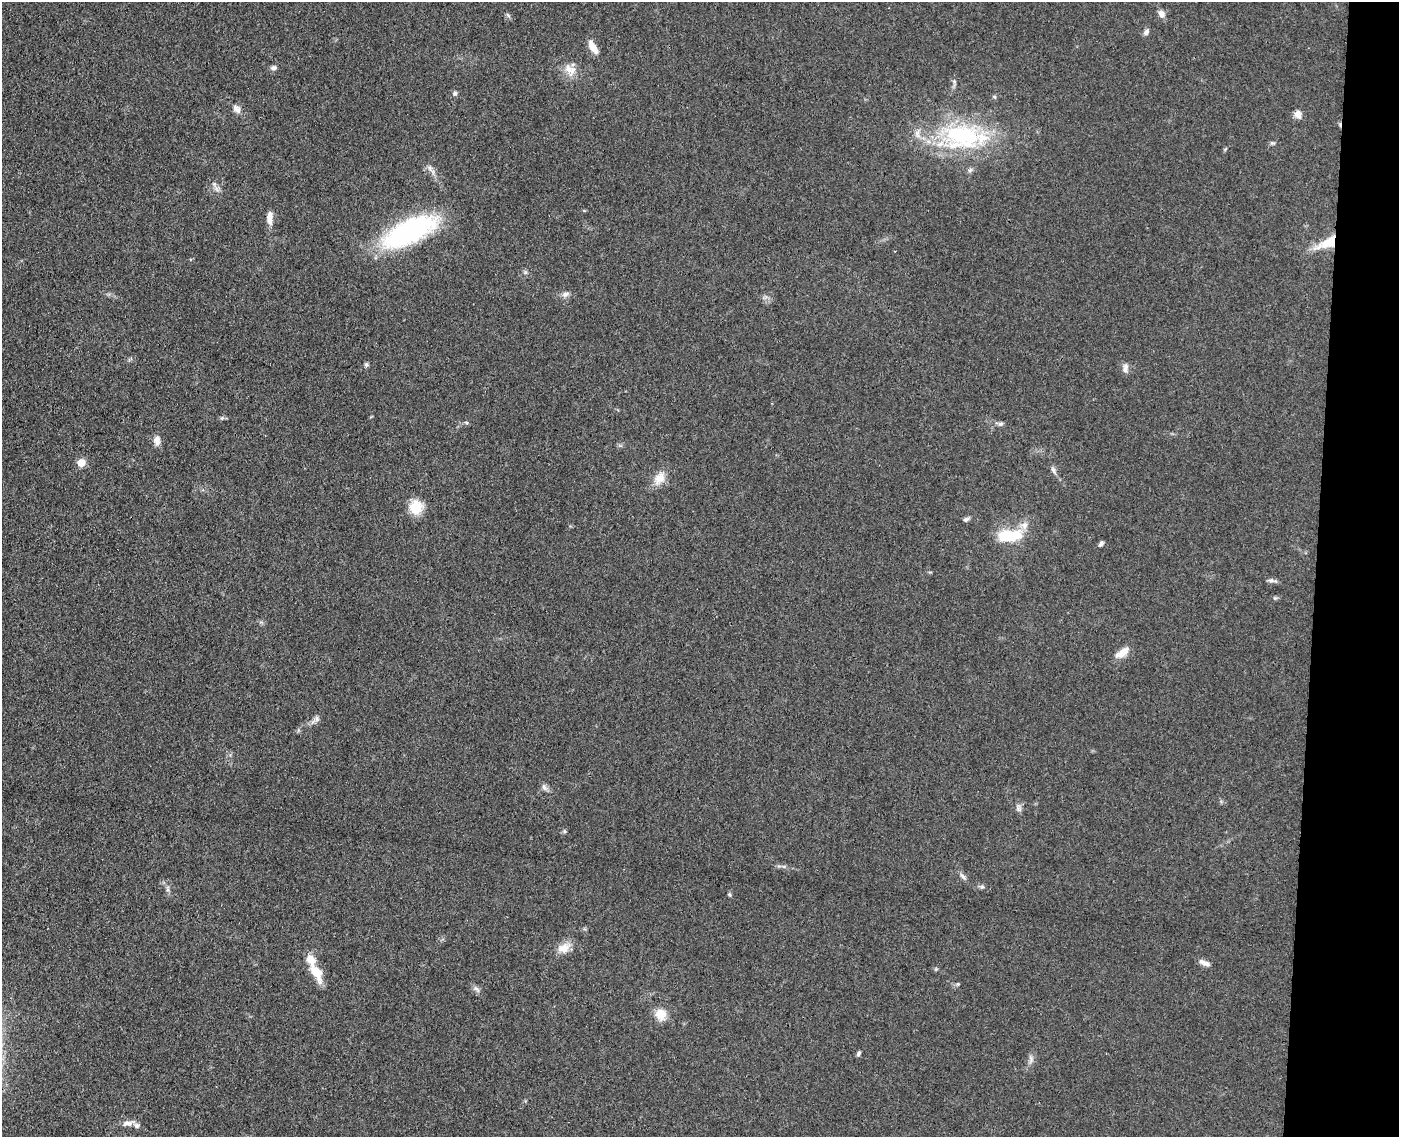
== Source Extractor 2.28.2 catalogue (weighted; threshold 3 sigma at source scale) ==
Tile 6 of 3 x 4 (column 3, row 2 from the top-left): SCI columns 3069-4465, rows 2277-3411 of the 4629 x 4554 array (HDU 1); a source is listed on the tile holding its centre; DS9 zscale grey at full resolution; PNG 1401 x 1139 px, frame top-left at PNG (2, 2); no overlay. Shown black and unused: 6% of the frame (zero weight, under 3 of 4 exposures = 5% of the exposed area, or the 3 px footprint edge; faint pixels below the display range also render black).
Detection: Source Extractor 2.28.2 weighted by HDU 2 'WHT'; one run over the whole footprint, this tile lists its part. Background 0.0894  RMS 0.0064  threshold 0.029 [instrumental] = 3 sigma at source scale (4.5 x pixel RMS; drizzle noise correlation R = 1.50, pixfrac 1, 0.05/0.05 arcsec/px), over >= 5 px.
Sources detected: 50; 1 cosmic-ray / hot-pixel residue — not listed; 5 inside a brighter listed object's ellipse — not listed separately; the other 44 listed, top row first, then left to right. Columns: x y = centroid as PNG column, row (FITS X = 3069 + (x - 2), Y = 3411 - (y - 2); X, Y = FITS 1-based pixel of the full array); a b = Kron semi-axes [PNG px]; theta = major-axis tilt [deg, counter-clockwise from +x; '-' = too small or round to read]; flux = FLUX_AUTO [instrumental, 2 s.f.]
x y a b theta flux
1161 14 10 8 -69 3.3
1146 32 9 6 59 2.1
593 47 18 7 -58 6.2
273 68 7 6 - 2.2
568 68 21 9 -70 6.9
455 93 6 5 - 1.4
237 109 13 8 -49 3.5
1298 114 9 7 -64 4.6
963 136 53 30 -15 77
1272 143 7 4 -14 1.1
970 170 7 4 45 1.3
214 184 6 5 - 1.5
270 218 16 7 88 5.2
409 231 61 23 27 110
1327 243 31 11 26 17
565 294 10 6 22 2.5
366 365 6 5 - 1.2
1125 368 13 7 81 3
222 418 5 5 - 0.95
1001 424 7 6 - 1.6
157 440 12 8 -85 4
81 463 5 5 - 16
1053 470 10 5 -65 1.9
659 478 17 13 58 7.8
416 507 14 13 - 16
966 519 8 5 27 1.7
1010 535 30 13 5 24
1101 544 7 4 51 1.6
1272 581 14 3 -6 1.7
1122 653 19 9 43 6.8
317 719 9 5 -72 1.8
544 787 10 6 -67 2.2
963 876 11 5 -49 2
982 887 7 4 0 1.2
730 895 6 4 -71 0.88
564 948 18 13 18 7.6
1204 963 15 5 -21 3.2
317 973 23 11 -59 14
958 984 5 3 - 0.67
476 989 10 5 -41 2
661 1014 15 14 - 8.1
858 1053 7 4 60 1.2
1031 1059 10 6 -90 2.3
128 1123 16 7 10 4.2
Overlapping masked pixels (flux is a lower limit): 1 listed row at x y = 1327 243